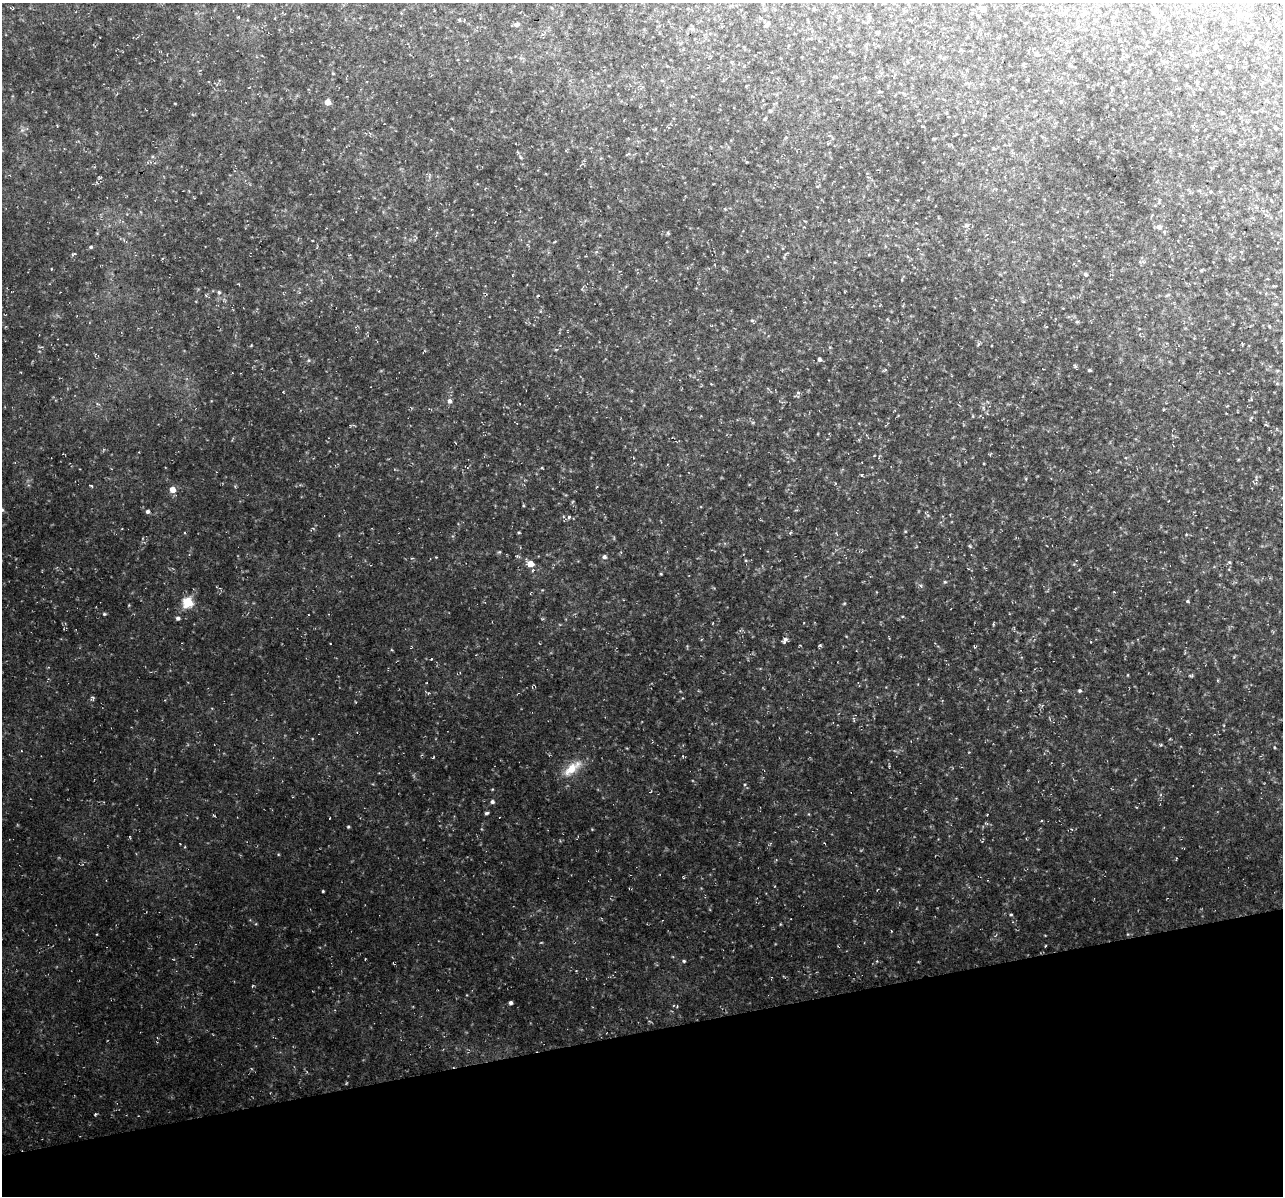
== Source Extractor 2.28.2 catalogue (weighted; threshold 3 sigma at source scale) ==
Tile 14 of 4 x 4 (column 2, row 4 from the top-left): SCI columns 1336-2616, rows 109-1302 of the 5224 x 4944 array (HDU 1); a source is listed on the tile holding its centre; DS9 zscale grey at full resolution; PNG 1285 x 1198 px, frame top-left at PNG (2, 3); no overlay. Shown black and unused: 14% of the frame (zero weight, under 3 of 4 exposures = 3% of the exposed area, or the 3 px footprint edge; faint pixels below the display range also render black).
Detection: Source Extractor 2.28.2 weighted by HDU 2 'WHT'; one run over the whole footprint, this tile lists its part. Background 0.0506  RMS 0.009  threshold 0.0405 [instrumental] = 3 sigma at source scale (4.5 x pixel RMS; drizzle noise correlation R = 1.50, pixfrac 1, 0.0396/0.0396 arcsec/px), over >= 5 px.
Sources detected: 37; all 37 listed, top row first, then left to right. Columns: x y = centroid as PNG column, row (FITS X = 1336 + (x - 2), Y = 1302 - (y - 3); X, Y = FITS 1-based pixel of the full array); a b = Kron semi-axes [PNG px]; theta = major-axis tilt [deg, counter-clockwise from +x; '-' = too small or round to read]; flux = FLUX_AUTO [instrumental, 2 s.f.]
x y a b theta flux
1190 7 5 3 - 0.91
983 9 7 4 -19 5.1
517 24 5 5 - 2.2
767 24 8 5 50 1.7
1037 54 5 4 - 1.4
328 102 5 5 - 6.6
1222 113 4 4 - 0.84
765 119 5 3 - 0.84
1275 127 3 3 - 1.1
1211 192 4 3 - 0.68
967 225 8 5 17 1.6
1159 227 7 5 -1 2.1
91 247 5 4 - 1
1086 274 5 4 - 1.4
219 292 5 4 - 1.1
819 359 4 4 - 1.8
1089 370 4 3 - 1
449 401 5 5 - 2.1
172 489 5 5 - 7
2 510 6 5 - 1.5
148 511 5 4 - 1.6
569 517 4 4 - 0.99
604 557 5 5 - 1.8
531 564 5 5 - 8
188 602 5 5 - 43
104 614 4 4 - 0.85
178 618 4 4 - 1.6
785 640 9 4 74 2.1
1080 691 4 4 - 1.1
571 769 23 10 46 12
492 802 5 4 - 1.5
487 813 6 4 20 1.1
348 827 4 3 - 0.84
323 891 3 3 - 0.62
1011 915 4 3 - 0.71
684 961 4 4 - 0.89
511 1003 4 3 - 1.6
Isophote crosses this tile's border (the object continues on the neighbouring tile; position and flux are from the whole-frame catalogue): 1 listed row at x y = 2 510